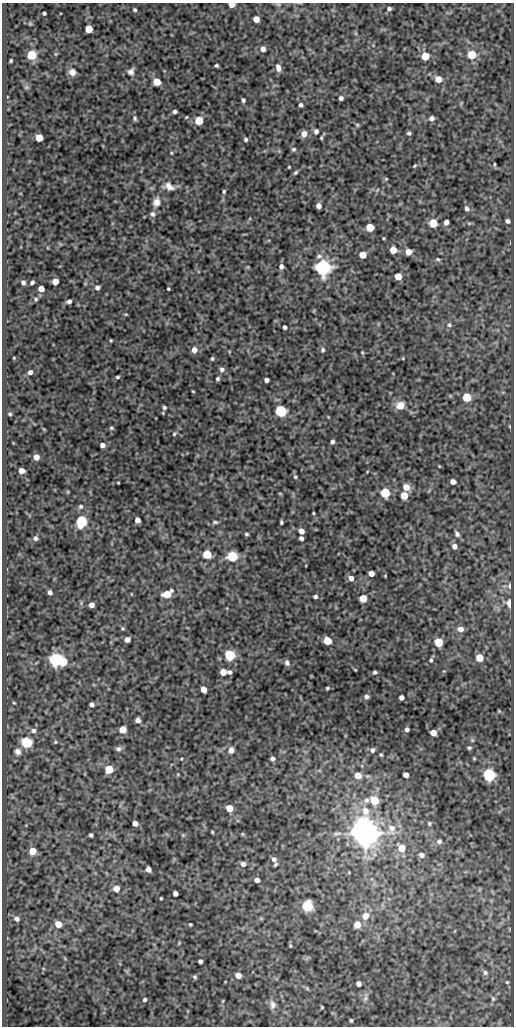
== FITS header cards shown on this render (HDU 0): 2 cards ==
NAXIS1  =                  512
NAXIS2  =                 1024

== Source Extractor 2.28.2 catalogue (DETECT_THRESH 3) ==
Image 512 x 1024 px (HDU 0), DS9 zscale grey, 1 PNG px = 1 image px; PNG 516 x 1028 px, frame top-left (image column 1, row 1024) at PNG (2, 3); no overlay
Background 81.6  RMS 0.51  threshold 1.53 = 3 sigma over >= 5 px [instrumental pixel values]
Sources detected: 221; all 221 listed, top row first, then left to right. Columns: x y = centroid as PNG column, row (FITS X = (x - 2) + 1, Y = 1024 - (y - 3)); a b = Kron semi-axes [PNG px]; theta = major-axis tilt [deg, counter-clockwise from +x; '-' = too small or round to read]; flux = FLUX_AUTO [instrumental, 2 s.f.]
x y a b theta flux
278 4 6 4 -18 43
232 5 5 4 - 280
389 9 5 4 - 85
135 10 4 3 - 51
44 13 4 3 - 55
256 19 5 5 - 470
30 24 6 4 0 42
89 29 5 5 - 860
263 49 5 5 - 160
55 54 6 4 -90 36
32 55 5 5 - 2100
472 55 5 5 - 1300
425 56 5 5 - 1000
11 61 3 3 - 45
217 66 4 3 - 53
278 68 9 6 -75 190
72 72 8 7 - 200
131 72 8 8 - 150
438 79 5 5 - 440
157 82 5 5 - 910
26 87 7 5 44 57
341 98 4 4 - 100
243 100 4 3 - 73
301 105 4 4 - 82
174 111 4 3 - 83
186 117 3 3 - 31
135 118 7 5 -80 68
432 118 6 5 - 120
199 121 5 5 - 1300
357 125 5 4 - 45
316 131 6 5 - 98
409 133 4 4 - 67
304 134 6 5 - 310
39 138 5 5 - 940
321 138 3 3 - 39
246 139 5 5 - 66
294 149 5 5 - 70
171 153 4 4 - 33
494 164 4 3 - 40
415 166 5 3 - 36
289 167 3 2 - 29
295 172 5 4 - 56
386 179 5 4 - 33
169 186 15 9 -20 290
377 190 6 4 45 36
224 191 5 4 - 52
156 202 11 8 78 250
318 206 5 4 - 180
467 208 6 5 - 120
152 214 7 6 - 110
507 221 4 4 - 100
446 222 5 4 - 160
433 223 5 5 - 1000
370 227 5 5 - 1000
393 250 5 5 - 530
408 252 5 5 - 350
363 255 5 5 - 520
319 256 9 6 8 110
438 259 5 5 - 55
281 266 5 4 - 150
248 267 6 4 71 37
323 267 6 6 - 14000
398 276 5 5 - 670
55 281 5 5 - 400
23 282 4 4 - 96
32 282 4 3 - 78
97 288 6 5 - 120
41 289 5 5 - 370
168 289 3 3 - 41
36 299 4 4 - 47
69 301 5 4 - 110
126 314 5 3 - 33
449 325 6 6 - 72
285 327 4 4 - 86
111 340 3 2 - 33
194 350 6 6 - 230
323 350 6 5 - 74
362 352 5 4 - 32
14 358 3 2 - 24
403 358 4 3 - 25
212 359 4 4 - 52
222 369 6 6 - 120
30 372 4 4 - 130
117 377 5 3 - 52
218 379 4 4 - 64
266 380 4 4 - 120
193 391 3 2 - 30
467 397 5 5 - 1200
400 405 10 8 16 370
164 407 5 4 - 79
281 411 6 5 - 4500
10 414 3 3 - 45
111 428 5 5 - 52
174 434 5 4 - 47
332 442 4 4 - 96
102 445 4 4 - 160
36 457 5 5 - 310
439 466 4 3 - 26
21 471 5 5 - 260
295 477 5 4 - 59
453 482 5 4 - 180
118 483 3 2 - 27
406 487 6 5 - 450
280 493 5 3 - 30
385 493 5 5 - 2200
404 496 5 5 - 740
81 506 6 5 - 69
313 513 3 3 - 31
137 520 5 4 - 200
81 521 7 5 72 3600
215 522 8 5 -7 68
281 522 4 3 - 53
301 531 5 4 - 270
246 534 4 3 - 56
457 534 8 5 -63 95
35 538 5 5 - 87
301 538 4 4 - 110
454 546 5 5 - 160
207 554 5 5 - 1300
232 556 6 5 - 2900
371 573 5 4 - 280
385 576 3 3 - 27
351 578 6 5 - 210
510 586 8 6 -88 100
50 592 4 4 - 120
167 594 7 5 26 820
315 596 5 4 - 77
363 598 5 5 - 790
510 603 5 3 - 630
91 605 5 4 - 180
460 629 7 6 - 230
127 639 5 4 - 170
327 641 5 5 - 900
439 642 6 5 - 1100
230 655 6 5 - 3100
479 658 5 5 - 690
55 660 6 6 - 6400
431 660 6 5 - 60
63 662 6 5 - 1700
287 663 7 6 - 110
355 670 4 3 - 26
223 672 5 5 - 430
229 672 4 4 - 88
375 672 4 3 - 62
327 688 4 3 - 47
204 690 5 4 - 290
366 697 6 5 - 96
401 697 4 4 - 140
14 703 4 4 - 33
92 705 4 4 - 120
499 711 4 3 - 33
138 720 5 5 - 150
123 729 5 5 - 500
407 729 4 4 - 110
34 731 8 6 -1 130
433 733 5 5 - 320
472 740 5 4 - 46
26 742 6 6 - 3000
55 742 6 4 22 46
469 748 5 4 - 58
118 749 7 7 - 110
231 750 7 6 - 240
372 750 6 6 - 100
18 752 9 9 - 170
381 755 4 3 - 49
474 758 4 4 - 36
181 759 4 3 - 29
272 759 5 4 - 100
109 769 5 5 - 1300
178 774 5 3 - 32
358 775 6 5 - 550
406 775 5 4 - 220
489 775 6 6 - 5600
366 800 8 7 - 160
374 800 7 6 - 880
229 808 5 5 - 660
135 823 5 4 - 230
429 823 5 5 - 56
391 829 17 12 74 560
212 832 4 3 - 37
365 833 9 8 - 67000
242 834 5 4 - 39
337 834 14 6 6 160
91 835 4 4 - 75
183 835 6 5 - 49
439 841 6 6 - 110
401 848 7 6 - 530
32 851 5 5 - 610
421 855 6 5 - 150
274 859 6 5 - 130
243 864 6 5 - 150
275 864 5 3 - 48
148 869 5 4 - 200
349 872 5 4 - 32
257 880 5 4 - 160
116 889 6 5 - 350
175 894 4 4 - 140
161 898 3 2 - 38
307 906 6 6 - 3400
365 916 9 8 - 340
261 918 6 4 -19 36
17 919 7 6 - 110
58 924 5 5 - 520
190 924 3 3 - 41
357 925 6 5 - 540
179 943 5 4 - 31
290 946 5 4 - 36
200 961 4 4 - 100
485 973 6 6 - 87
238 975 5 5 - 310
195 977 5 4 - 60
507 982 4 4 - 35
359 984 5 4 - 140
307 988 7 4 -46 50
365 998 14 6 77 140
493 999 7 5 -75 68
145 1000 4 4 - 66
223 1001 5 3 - 33
272 1005 13 8 -78 200
322 1007 4 3 - 36
351 1020 3 3 - 52
At the frame edge (FLAGS 8, measured only in part): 1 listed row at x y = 232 5

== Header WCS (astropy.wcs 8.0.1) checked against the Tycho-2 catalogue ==
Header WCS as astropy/WCSLIB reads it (CRVAL/CRPIX/CD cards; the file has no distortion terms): RA---SIN/DEC--SIN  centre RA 05:30:03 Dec -04:51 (82.51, -4.84 deg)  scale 1 arcsec/px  FOV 8.5' x 17.1'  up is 0 deg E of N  parity normal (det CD < 0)
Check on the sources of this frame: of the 60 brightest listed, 3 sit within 1.5 arcsec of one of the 6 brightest Tycho-2 stars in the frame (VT <= 11.83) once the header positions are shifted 0.27 arcsec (0.11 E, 0.25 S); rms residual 0.27 arcsec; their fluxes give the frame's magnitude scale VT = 21.57 - 2.5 log10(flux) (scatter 0.25 mag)
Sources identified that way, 3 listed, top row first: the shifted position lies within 1.5 arcsec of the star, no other Tycho-2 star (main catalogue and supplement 1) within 3.0 arcsec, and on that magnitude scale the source's flux lands within +1.5 / -3 mag of the star's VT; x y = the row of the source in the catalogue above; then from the Tycho-2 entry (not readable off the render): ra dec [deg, ICRS J2000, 3 dp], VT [Tycho-2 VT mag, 2 dp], TYC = Tycho-2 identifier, HIP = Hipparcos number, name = IAU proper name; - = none
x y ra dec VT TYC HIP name
323 267 82.493 -4.774 11.46 4761-1236-1 - -
281 411 82.505 -4.814 11.83 4774-570-1 - -
365 833 82.481 -4.931 9.51 4761-1518-1 - -